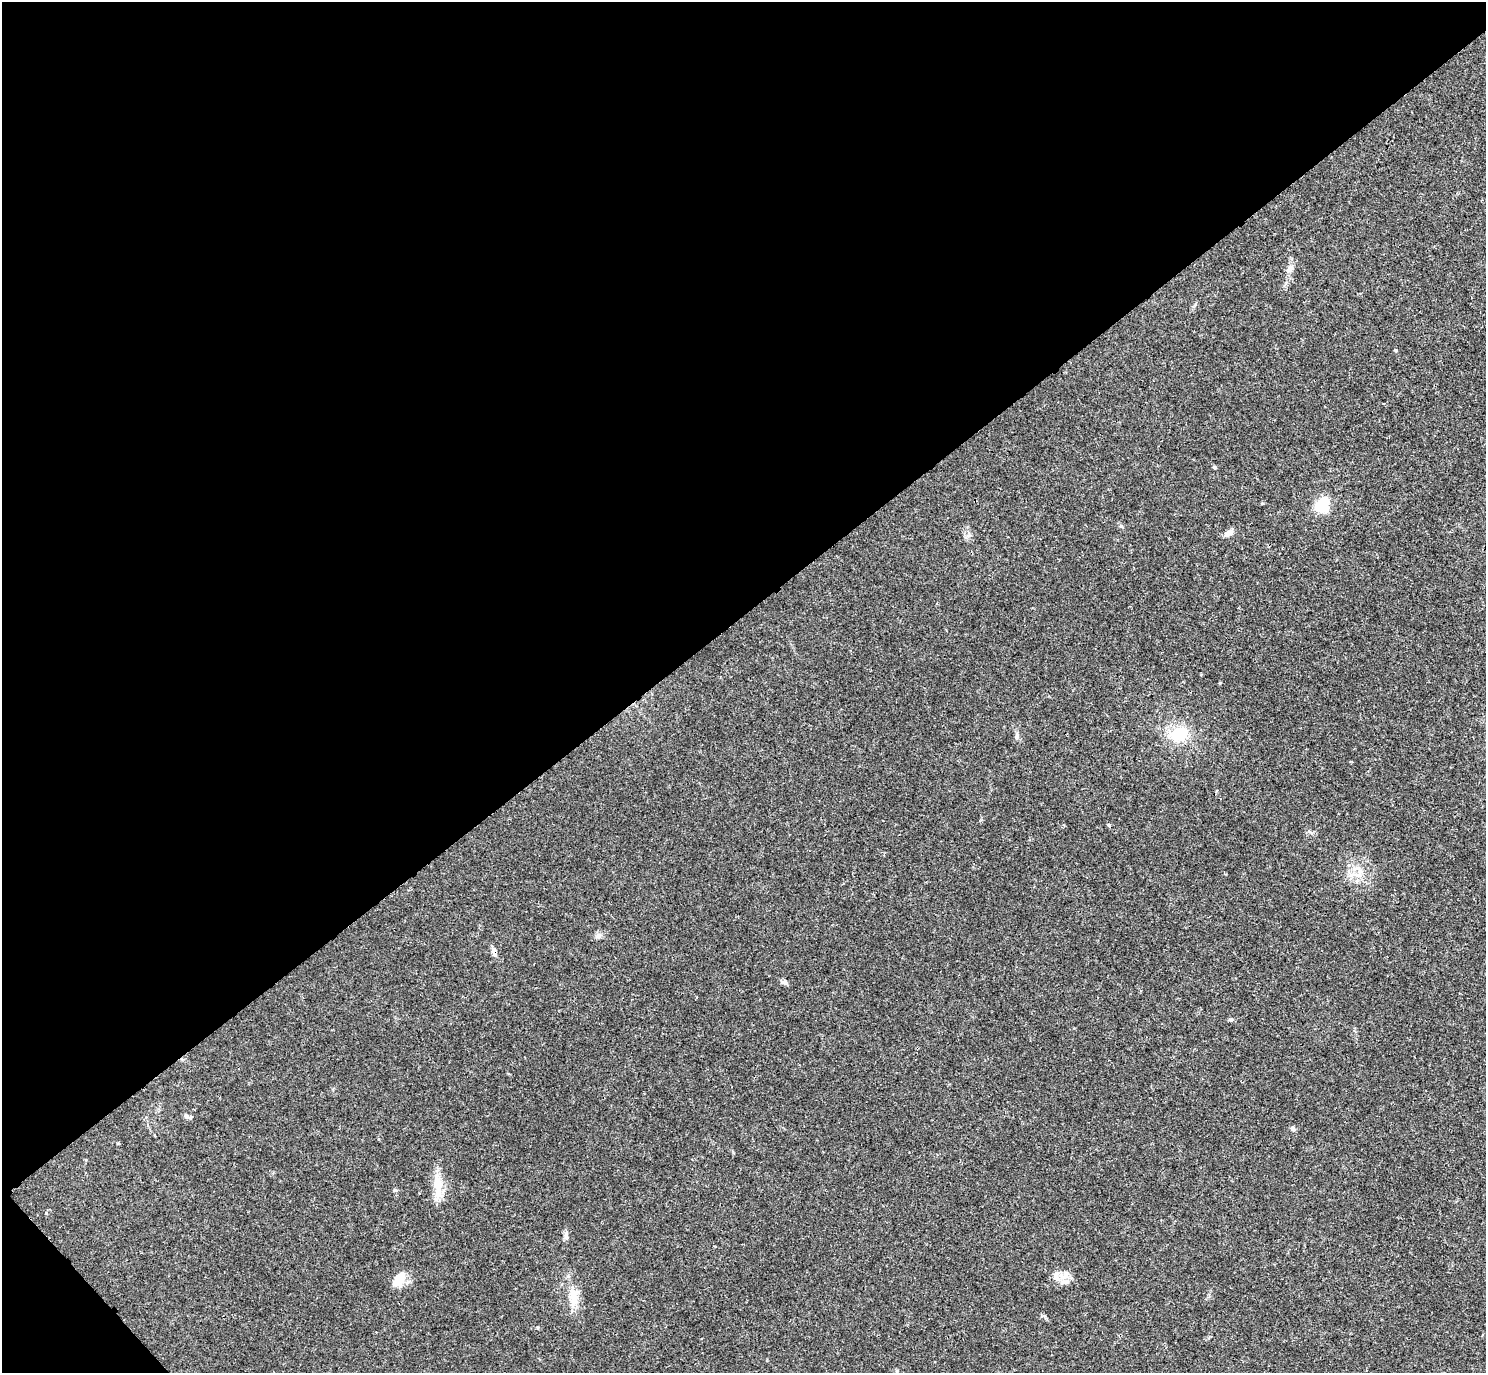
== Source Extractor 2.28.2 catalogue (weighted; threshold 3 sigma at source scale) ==
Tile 5 of 4 x 4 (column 1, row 2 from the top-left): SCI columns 25-1508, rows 3060-4430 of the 5981 x 5978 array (HDU 1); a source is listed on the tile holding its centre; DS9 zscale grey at full resolution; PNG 1488 x 1375 px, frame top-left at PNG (2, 2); no overlay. Shown black and unused: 45% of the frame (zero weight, under 3 of 4 exposures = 2% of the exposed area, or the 3 px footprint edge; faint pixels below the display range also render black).
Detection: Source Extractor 2.28.2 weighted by HDU 2 'WHT'; one run over the whole footprint, this tile lists its part. Background 0.0261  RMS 0.0024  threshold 0.0106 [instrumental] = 3 sigma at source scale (4.5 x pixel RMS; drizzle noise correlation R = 1.50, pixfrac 1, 0.05/0.05 arcsec/px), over >= 5 px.
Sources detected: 24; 1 cosmic-ray / hot-pixel residue — not listed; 3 inside a brighter listed object's ellipse — not listed separately; the other 20 listed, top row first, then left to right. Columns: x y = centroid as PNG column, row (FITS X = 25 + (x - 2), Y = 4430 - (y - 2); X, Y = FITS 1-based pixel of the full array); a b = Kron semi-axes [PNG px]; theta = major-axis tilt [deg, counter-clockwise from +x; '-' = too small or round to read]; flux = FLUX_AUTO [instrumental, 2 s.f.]
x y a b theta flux
1290 268 10 8 76 1.1
1395 350 4 3 - 0.21
1214 467 5 4 - 0.37
1322 505 18 15 51 6.5
1228 533 11 7 23 1.2
1179 733 20 16 17 8
1017 735 8 4 -90 0.51
1349 865 5 4 - 0.41
1356 875 9 5 -19 1.2
598 936 8 6 -20 0.67
494 952 10 6 -71 1.2
784 982 10 5 -20 0.73
1231 1020 6 4 0 0.36
187 1117 6 6 - 0.51
1293 1129 6 6 - 0.69
437 1184 29 12 -84 4.4
566 1235 12 5 -76 0.71
399 1276 17 11 17 2.8
1064 1276 15 7 19 1.7
573 1294 18 12 -76 3.3
Overlapping masked pixels (flux is a lower limit): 1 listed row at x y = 494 952
Unlisted compact peaks at least as high as the median listed source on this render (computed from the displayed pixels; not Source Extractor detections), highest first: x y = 1121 526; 395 1190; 1220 683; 1262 503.